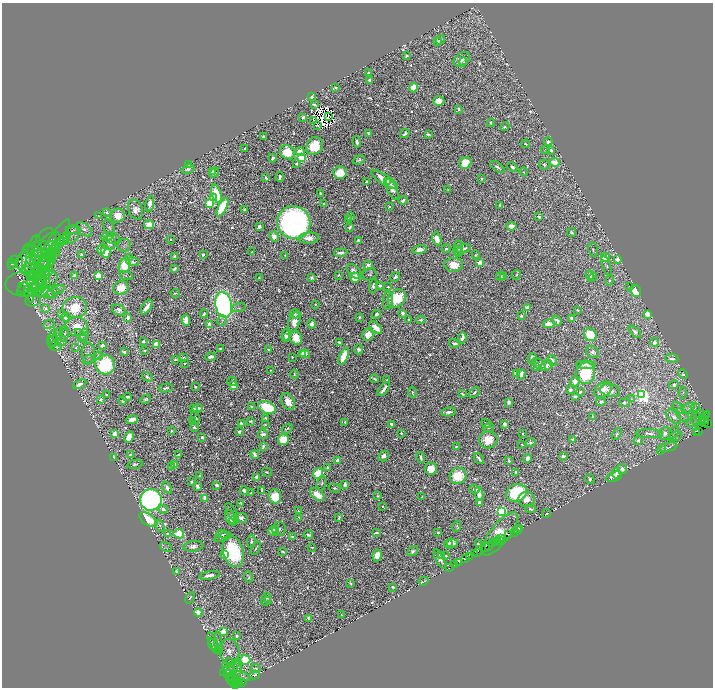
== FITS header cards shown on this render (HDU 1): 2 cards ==
NAXIS1  =                 1421
NAXIS2  =                 1371

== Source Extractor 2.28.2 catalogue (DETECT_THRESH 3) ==
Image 1421 x 1371 px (HDU 1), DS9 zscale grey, zoomed out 1/2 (1 PNG px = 2 x 2 image px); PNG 715 x 690 px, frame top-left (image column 1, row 1370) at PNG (2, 3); each listed source drawn as its Kron ellipse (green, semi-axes under 4 px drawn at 4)
Background 1.13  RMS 0.0096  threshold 0.0288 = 3 sigma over >= 5 px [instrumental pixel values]
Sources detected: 1328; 113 cannot appear on this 1/2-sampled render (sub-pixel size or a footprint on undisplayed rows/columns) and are neither listed nor drawn; of the other 1215, the 500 brightest by FLUX_AUTO listed and drawn (715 fainter detections omitted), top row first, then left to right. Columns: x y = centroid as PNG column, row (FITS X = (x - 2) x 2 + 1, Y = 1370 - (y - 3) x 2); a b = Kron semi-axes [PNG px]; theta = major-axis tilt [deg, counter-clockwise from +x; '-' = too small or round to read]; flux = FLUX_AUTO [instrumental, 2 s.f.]
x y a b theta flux
440 40 5 2 - 3.5
437 41 3 3 - 8.3
406 56 3 2 - 2.8
462 59 9 6 35 10
463 62 4 4 - 2.5
369 73 3 2 - 5
370 80 3 3 - 19
336 88 3 2 - 2.4
413 88 4 4 - 28
311 97 3 3 - 10
439 101 5 4 - 25
314 104 4 2 - 3.5
458 109 4 2 - 4.7
328 116 2 1 - 2.4
303 117 3 2 - 6.3
313 120 2 2 - 5.5
491 123 4 3 - 3.3
317 125 3 2 - 4.1
505 127 4 3 - 3.4
368 133 2 2 - 15
405 134 5 3 - 7.4
428 134 3 2 - 4
263 136 4 2 - 4.4
357 142 5 3 - 6.8
548 142 4 3 - 7.1
525 144 4 2 - 2.6
314 146 9 8 - 67
245 148 3 2 - 2.4
546 150 4 3 - 3.1
551 150 4 3 - 9.6
287 152 8 6 -36 83
300 152 4 4 - 30
272 158 4 3 - 6.9
301 158 3 3 - 280
359 160 6 4 21 4
554 162 5 4 - 42
296 163 3 2 - 3
465 163 6 5 - 49
188 164 4 3 - 19
544 165 5 5 - 5.4
497 167 8 3 -36 5
512 167 5 4 - 6.5
188 169 6 3 19 5
212 171 3 2 - 4.6
214 172 5 4 - 11
524 172 5 4 - 3.3
340 173 6 6 - 77
280 177 5 2 - 7.5
266 178 4 2 - 5.2
481 179 3 2 - 3.6
385 180 15 5 -34 40
366 181 2 2 - 3.5
387 182 3 2 - 7.1
392 189 11 5 -67 25
448 189 3 2 - 2.7
216 194 9 4 -73 73
321 194 3 2 - 4.2
214 197 4 3 - 11
403 200 4 2 - 7.6
209 203 3 3 - 220
324 203 3 2 - 2.4
150 204 8 4 82 18
500 205 4 3 - 5.2
389 206 3 2 - 4.3
222 207 10 4 62 110
135 210 10 7 -67 20
244 210 3 3 - 2.6
107 212 4 3 - 3.7
98 216 4 3 - 2.7
118 216 7 7 - 33
350 216 4 2 - 3.8
539 217 4 3 - 4.2
348 219 3 2 - 4.4
294 223 17 16 - 1100
149 225 5 4 - 32
259 226 3 3 - 5.8
511 226 5 4 - 22
109 227 8 5 -70 4.9
350 227 3 3 - 6.5
84 229 8 5 -40 9.1
73 230 7 4 -2 4.8
572 232 5 3 - 4.8
71 235 9 7 57 11
107 236 6 4 10 13
274 236 5 4 - 16
309 238 10 5 4 21
64 239 9 3 43 5.6
113 239 6 4 8 3
170 239 2 2 - 4.5
437 239 7 4 -71 31
358 241 3 2 - 5.6
60 242 10 3 37 6
109 243 7 6 - 10
54 244 28 7 58 21
49 245 15 9 50 17
124 245 7 6 - 3.5
39 249 11 8 14 9.3
56 249 7 3 89 3.8
446 249 4 3 - 4.7
459 249 8 4 -89 5.1
463 249 7 3 21 13
49 250 10 6 60 9.9
101 250 4 4 - 21
420 250 7 4 14 22
593 250 7 4 -77 3.5
43 251 24 11 74 33
457 251 5 4 - 3.8
37 252 13 5 -23 6.3
106 252 6 5 - 34
252 252 2 2 - 2.9
341 253 6 3 4 11
81 255 3 3 - 4.4
203 255 2 2 - 10
285 255 3 3 - 2.8
476 255 3 2 - 3.7
38 256 13 6 24 17
48 256 5 4 - 3.8
175 256 4 3 - 11
51 257 6 4 52 7.3
129 257 3 3 - 4.5
605 257 4 3 - 21
34 258 23 7 82 20
29 259 15 7 -84 9
618 259 4 3 - 18
14 260 2 1 - 180
48 261 8 5 26 6.6
11 262 4 2 - 2200
133 262 6 4 -8 8.5
25 263 12 8 -69 5.6
480 263 3 2 - 73
44 264 9 4 -90 6.2
12 265 2 1 - 400
124 265 8 5 74 57
368 265 5 4 - 12
454 265 9 7 2 34
606 266 10 3 -71 4.8
174 269 3 2 - 11
42 271 8 3 -20 4.7
354 271 8 5 -45 12
28 272 7 4 -42 3.3
35 272 6 3 51 4
37 272 9 6 48 8.7
370 274 7 6 - 4.7
338 275 2 2 - 2.6
516 275 5 3 - 3.1
590 275 4 3 - 12
74 276 3 2 - 26
98 276 3 3 - 130
126 276 7 3 -19 2.7
500 276 5 3 - 2.5
395 277 5 3 - 5.6
503 277 3 3 - 7.6
593 277 5 3 - 2.5
259 278 2 2 - 4.2
311 278 2 2 - 17
355 278 5 5 - 44
45 279 12 8 9 18
42 280 4 3 - 2.7
610 280 5 3 - 3.3
35 281 22 6 35 16
43 283 7 6 - 9.1
26 284 20 12 0 18
37 286 8 4 61 5.6
373 286 7 3 77 6.6
380 286 3 2 - 5
630 286 3 2 - 13
33 287 7 3 10 3.8
388 287 2 2 - 2.6
121 288 7 7 - 36
26 289 9 6 -28 4.7
35 289 8 7 - 8.7
42 290 13 5 -27 13
58 290 7 4 19 3.6
636 291 6 5 - 35
53 293 6 5 - 4.9
175 293 5 2 - 3.7
29 294 9 4 -69 3.6
50 295 5 3 - 3.5
397 299 10 8 48 95
33 300 8 6 17 5
388 301 9 5 88 7.4
315 304 2 2 - 2.4
224 305 13 8 -77 950
147 307 8 2 55 22
45 308 3 2 - 8
75 308 12 10 11 79
239 308 7 3 13 3.3
527 308 2 2 - 32
118 310 7 5 -24 8.3
578 310 2 2 - 3
402 313 2 2 - 21
61 314 3 3 - 4.6
204 314 4 3 - 5.8
295 314 5 4 - 4.5
377 314 4 3 - 6.7
647 314 4 3 - 26
521 316 2 2 - 5.1
66 317 5 4 - 15
128 317 4 3 - 12
359 317 3 2 - 3.6
572 318 3 3 - 6.5
409 319 2 2 - 3.9
186 320 6 4 -83 32
222 320 5 5 - 3.6
421 320 5 3 - 4.7
557 321 5 3 - 8.1
294 322 10 5 73 20
49 324 6 3 27 2.8
209 324 4 4 - 19
311 324 4 4 - 12
549 324 6 3 1 31
76 327 11 9 -1 30
376 327 8 4 -46 22
635 332 7 4 -43 6.1
58 334 7 4 59 5.3
64 334 8 4 84 5.3
84 335 6 4 84 3.4
286 335 5 4 - 12
368 335 6 5 - 25
590 335 6 6 - 76
81 336 8 4 -52 3.7
285 338 3 2 - 3.4
296 338 7 6 - 34
462 338 5 3 - 14
52 339 8 4 80 5.1
53 341 6 5 - 4.8
62 341 6 4 31 5.9
143 341 3 2 - 5
339 342 2 2 - 8.7
655 342 4 3 - 24
454 343 5 3 - 8.8
156 344 4 3 - 40
55 346 6 4 -15 5.6
102 346 3 3 - 7.3
76 348 3 2 - 2.6
220 348 2 2 - 3.2
145 350 2 2 - 8.5
269 350 3 2 - 4.3
359 350 5 4 - 6.7
124 352 3 3 - 3.9
593 352 7 5 -41 6.8
88 353 10 7 -90 9.6
302 353 3 2 - 6.5
305 354 5 4 - 34
98 356 4 3 - 5.2
344 356 9 4 67 44
210 357 5 3 - 10
292 357 2 2 - 3.8
184 358 4 3 - 3.2
532 358 5 4 - 14
175 359 4 2 - 3.8
672 359 6 3 -5 9.2
88 360 6 3 46 3.8
552 360 5 4 - 8.2
185 363 3 2 - 2.9
539 364 8 4 -40 12
105 365 10 9 - 260
586 365 9 3 -3 7.4
547 366 6 4 33 12
536 367 4 3 - 4.5
271 370 2 2 - 3.1
517 373 3 3 - 45
586 373 11 9 82 110
295 374 4 3 - 3
521 374 5 3 - 17
683 374 5 4 - 3.3
147 377 6 4 -38 5.8
375 379 4 2 - 4.1
386 380 3 2 - 2.5
232 381 5 4 - 4.4
575 381 5 5 - 25
80 384 7 3 24 14
674 385 5 4 - 5.7
233 386 3 2 - 60
195 387 3 2 - 3.6
166 388 7 2 10 4.1
384 389 8 3 51 16
570 390 3 3 - 9
603 390 10 6 39 22
610 390 10 6 -13 10
412 392 5 3 - 2.9
474 392 6 3 41 5.3
580 392 3 3 - 4.4
683 393 6 4 82 2.9
462 394 3 2 - 6.2
107 395 3 3 - 7.4
642 395 4 4 - 760
575 396 3 2 - 6.8
127 397 5 3 - 7.9
146 399 5 3 - 4.6
632 399 3 3 - 2.8
101 400 3 3 - 5.9
123 400 3 2 - 8.6
288 402 9 6 -60 28
509 402 3 3 - 10
601 402 4 4 - 5.7
624 403 5 3 - 5.5
252 407 3 2 - 3.7
267 407 9 6 -22 120
695 407 4 3 - 2.8
197 408 5 3 - 9.9
678 408 7 3 -47 2.7
688 408 7 3 40 3.8
194 409 3 3 - 4.6
449 412 7 3 8 10
699 414 4 4 - 2.8
707 414 2 1 - 94
682 415 8 4 -47 6.8
705 416 2 1 - 37
593 417 3 2 - 3.1
674 417 9 5 -45 12
195 418 6 4 -76 4.6
266 418 4 2 - 3.7
696 418 6 5 - 5.3
132 420 6 4 13 18
704 420 2 1 - 29
192 421 2 2 - 4.4
251 421 4 2 - 4.3
345 422 4 3 - 3.5
704 422 2 2 - 150
486 423 5 2 - 3.7
692 423 6 4 7 3.4
703 423 2 1 - 62
708 423 2 1 - 160
241 424 4 3 - 4.1
265 424 4 3 - 2.5
392 424 3 3 - 10
504 424 4 3 - 15
194 427 4 2 - 4.9
287 428 6 2 35 3.6
489 428 5 4 - 3.1
172 431 2 2 - 3.7
698 431 2 1 - 250
239 432 4 3 - 6
674 432 6 3 63 3.2
401 433 3 2 - 3.3
665 433 6 5 - 11
696 433 3 1 - 220
114 434 4 3 - 26
263 434 5 4 - 11
522 434 3 2 - 2.7
617 434 6 4 60 3.9
649 434 14 4 -3 8.8
675 436 7 3 20 2.8
129 437 6 4 61 44
202 437 3 3 - 6
283 440 5 5 - 64
488 440 9 8 - 43
572 440 4 2 - 3.6
638 440 5 4 - 4.3
530 443 5 3 - 3.5
522 445 3 2 - 2.8
263 446 4 3 - 5.2
457 446 4 2 - 2.5
668 447 9 3 12 3.8
661 449 5 4 - 2.7
131 454 4 2 - 3.9
179 454 3 2 - 4.1
255 455 4 3 - 11
384 456 6 5 - 9.2
563 456 3 2 - 11
114 457 3 3 - 17
421 457 5 3 - 7.6
479 458 6 2 -51 8
527 458 4 3 - 16
338 460 3 3 - 25
509 461 3 2 - 4.3
135 464 7 4 12 4.7
174 464 4 3 - 6.8
172 466 4 3 - 3.4
328 467 3 2 - 4.2
431 469 6 6 - 39
622 469 5 4 - 9
267 472 5 3 - 2.6
516 472 4 3 - 3.4
318 473 5 5 - 80
616 473 5 3 - 5.8
199 476 3 2 - 4.8
458 476 8 8 - 70
257 477 3 2 - 18
614 477 8 5 20 16
590 479 5 4 - 5.7
191 481 3 2 - 2.7
322 483 8 4 73 4.5
345 484 3 2 - 12
217 485 4 3 - 7.2
197 486 4 3 - 8.8
167 488 7 4 -60 9.7
335 488 6 3 -12 2.6
475 489 5 3 - 7.6
262 490 3 2 - 5.8
244 491 4 3 - 15
251 493 4 3 - 3.1
517 493 11 8 21 230
479 494 7 3 -82 18
317 495 8 5 -39 29
275 496 7 6 - 72
378 496 4 3 - 3.5
422 497 3 2 - 4.2
205 498 3 3 - 28
526 499 8 7 - 18
151 500 11 10 - 920
479 502 3 2 - 13
241 503 3 3 - 3.6
383 506 3 2 - 2.4
163 509 4 3 - 7.2
531 509 5 3 - 6.1
298 511 4 3 - 2.4
501 511 3 3 - 410
232 513 11 3 -60 2.9
547 513 4 3 - 2.4
230 517 7 5 -71 17
299 517 3 2 - 4.2
339 517 3 2 - 4.2
241 518 6 4 -10 9.7
148 520 10 5 -35 86
233 521 4 3 - 9.5
160 526 6 3 -64 3
457 526 5 3 - 3
279 529 7 6 - 5.4
520 529 2 1 - 310
275 530 3 2 - 17
517 530 5 2 - 110
273 531 5 4 - 19
514 532 4 2 - 400
376 533 3 2 - 4.2
438 533 3 2 - 3.6
167 534 2 2 - 7.6
179 534 5 4 - 90
222 534 6 3 -13 6.4
500 534 26 9 52 67
509 534 3 2 - 370
308 535 5 3 - 3.5
223 537 9 3 19 3.8
292 537 4 3 - 3.7
501 539 2 1 - 240
499 540 2 1 - 180
251 541 6 3 86 5.5
497 541 2 2 - 370
495 542 2 1 - 700
452 543 6 4 -15 12
449 544 4 3 - 4.2
478 544 3 2 - 5
493 544 4 1 - 1000
193 546 10 5 6 10
488 546 3 2 - 390
166 547 7 3 -32 3.2
312 547 3 2 - 2.5
256 548 7 2 57 3.1
485 548 5 1 - 800
233 551 16 10 -74 150
283 551 4 3 - 4.3
413 551 6 3 36 5
477 552 3 2 - 520
225 554 4 3 - 37
474 554 3 1 - 500
377 555 6 4 81 30
441 556 3 2 - 2.9
446 556 4 2 - 4.2
469 556 2 1 - 310
440 559 10 4 -64 9.4
465 559 3 1 - 490
459 562 3 2 - 560
454 565 3 1 - 240
450 568 2 1 - 74
176 571 4 2 - 3.6
209 575 10 3 11 12
248 577 6 3 -69 3.2
424 581 5 2 - 3.9
351 584 4 3 - 2.9
393 587 3 2 - 4.5
267 597 5 4 - 4.5
190 598 6 2 58 2.6
266 601 5 4 - 2.6
198 612 4 4 - 26
341 615 2 2 - 3.2
309 618 2 2 - 25
223 631 3 3 - 50
237 636 3 3 - 4.2
213 641 9 4 -68 5.1
218 643 12 3 -83 5.3
214 646 9 4 -55 4.8
229 651 12 10 -80 19
245 660 5 5 - 130
228 663 6 4 29 3.2
233 667 10 3 54 5.5
256 668 5 4 - 4.1
238 669 7 3 88 4.2
227 670 8 3 35 3.5
227 674 3 2 - 30
255 675 5 3 - 5.6
243 676 8 2 -24 2.6
230 678 2 1 - 81
232 681 5 2 - 770
236 681 4 2 - 25
243 682 3 1 - 430
234 683 2 1 - 160
236 683 3 1 - 79
239 684 3 2 - 230
236 686 3 1 - 160
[715 fainter detections neither listed nor drawn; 113 sub-pixel or undisplayed-footprint detections neither listed nor drawn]